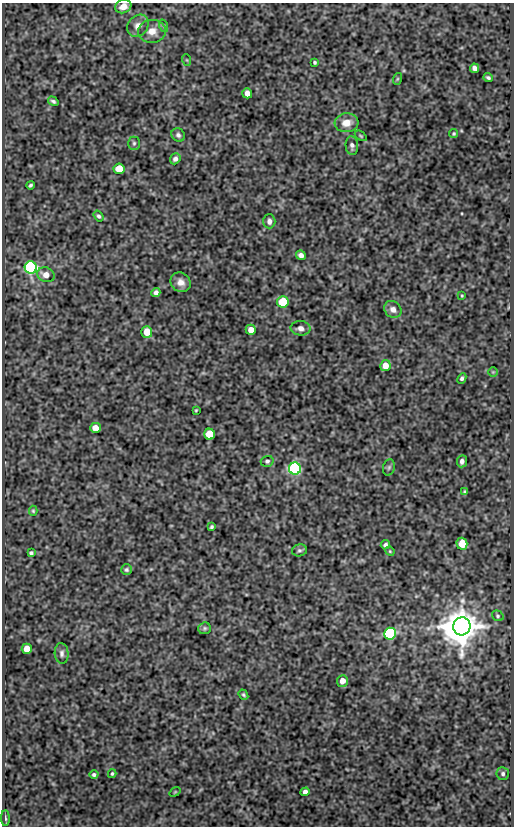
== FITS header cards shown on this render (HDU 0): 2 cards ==
NAXIS1  =                  512
NAXIS2  =                  824

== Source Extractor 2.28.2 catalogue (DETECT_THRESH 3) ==
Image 512 x 824 px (HDU 0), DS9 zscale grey, 1 PNG px = 1 image px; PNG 516 x 828 px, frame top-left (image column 1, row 824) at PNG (2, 3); each listed source drawn as its Kron ellipse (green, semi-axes under 4 px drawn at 4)
Background 83.1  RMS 0.54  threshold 1.61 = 3 sigma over >= 5 px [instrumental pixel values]
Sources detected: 66; all 66 listed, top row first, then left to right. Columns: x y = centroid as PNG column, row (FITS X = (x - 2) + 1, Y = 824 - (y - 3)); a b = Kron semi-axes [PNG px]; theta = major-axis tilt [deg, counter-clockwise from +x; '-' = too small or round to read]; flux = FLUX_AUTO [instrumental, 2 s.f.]
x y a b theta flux
123 6 8 6 22 320
138 26 12 9 50 290
164 26 6 4 -71 58
152 31 14 11 5 430
187 60 6 3 -71 39
315 62 3 3 - 52
475 68 5 4 - 140
488 78 4 3 - 65
397 79 6 4 71 39
247 93 5 5 - 250
53 101 6 3 -32 75
346 123 12 9 6 450
454 134 5 4 - 48
178 135 7 6 - 100
361 136 7 3 -36 42
134 143 7 5 -90 74
352 145 9 6 -85 130
175 159 6 5 - 120
119 169 5 5 - 840
30 185 4 3 - 58
98 216 6 4 -54 73
269 221 7 6 - 150
301 255 5 4 - 160
31 268 6 6 - 13000
46 275 9 7 -24 320
181 282 10 9 - 270
156 293 4 4 - 150
462 296 3 3 - 33
283 302 5 5 - 1600
393 309 9 8 - 220
300 328 10 7 -5 190
251 330 5 5 - 350
147 332 6 5 - 680
385 366 5 5 - 460
493 372 5 5 - 47
462 378 5 4 - 81
196 410 3 2 - 34
95 428 5 5 - 390
210 434 5 5 - 1400
267 461 6 5 - 77
462 461 6 5 - 140
389 467 8 6 74 78
295 469 6 6 - 7800
465 492 4 4 - 67
33 511 5 4 - 45
211 527 4 3 - 58
462 544 6 5 - 680
385 545 5 4 - 83
299 550 7 6 - 86
390 551 5 4 - 38
31 553 4 4 - 62
126 570 5 5 - 65
498 616 6 5 - 63
462 626 9 8 - 110000
204 628 6 5 - 64
390 634 6 6 - 7700
27 649 5 5 - 640
62 653 10 7 -85 130
342 681 6 5 - 300
243 695 5 4 - 57
112 774 4 3 - 49
503 774 6 6 - 91
94 775 4 4 - 72
175 792 6 3 37 35
305 792 5 4 - 150
5 818 8 3 -89 62
At the frame edge (FLAGS 8, measured only in part): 1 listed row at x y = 123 6